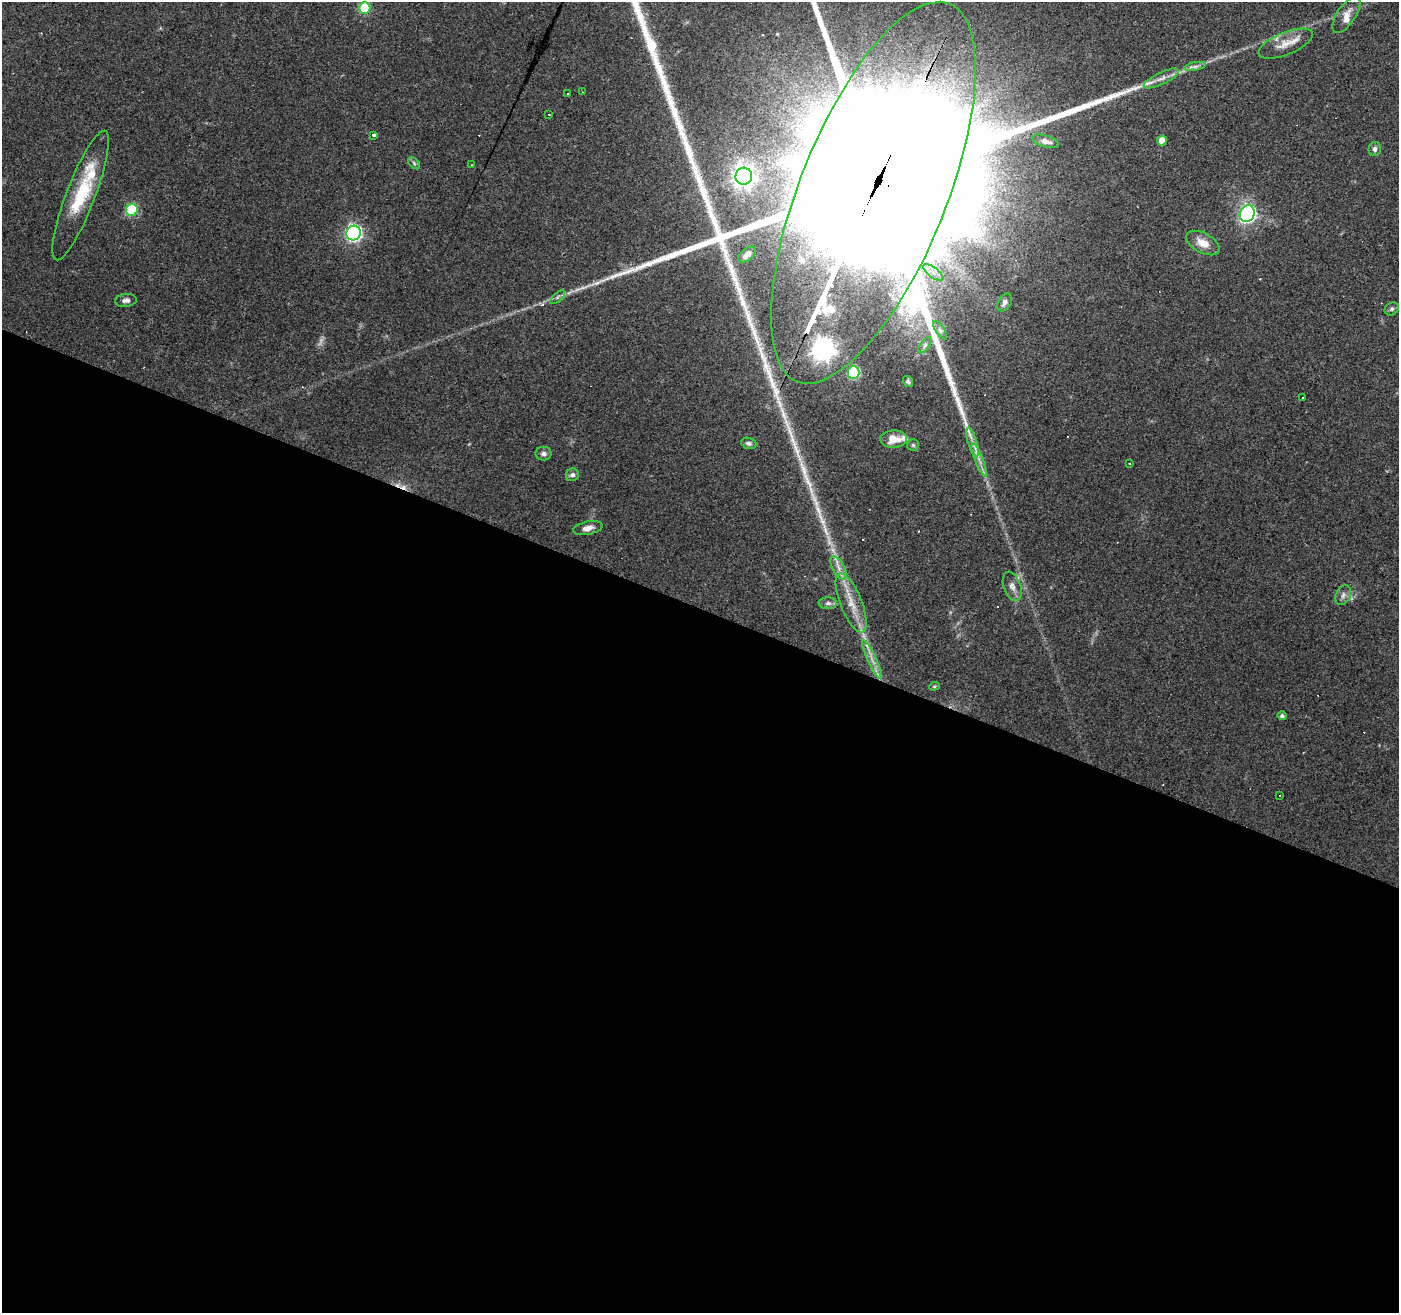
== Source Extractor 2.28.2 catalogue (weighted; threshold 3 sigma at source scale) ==
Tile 14 of 4 x 4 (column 2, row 4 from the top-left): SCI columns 1398-2794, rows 204-1514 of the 5591 x 5717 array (HDU 1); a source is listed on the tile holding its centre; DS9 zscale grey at full resolution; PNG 1401 x 1315 px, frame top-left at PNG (2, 2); each listed source drawn as its Kron ellipse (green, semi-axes under 4 px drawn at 4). Shown black and unused: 54% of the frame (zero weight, under 3 of 4 exposures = <1% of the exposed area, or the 3 px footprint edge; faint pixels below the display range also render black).
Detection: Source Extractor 2.28.2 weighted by HDU 2 'WHT'; one run over the whole footprint, this tile lists its part. Background 0.0812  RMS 0.0048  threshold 0.0215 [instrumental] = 3 sigma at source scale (4.5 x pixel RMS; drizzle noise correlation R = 1.50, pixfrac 1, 0.0396/0.0396 arcsec/px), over >= 5 px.
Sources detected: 83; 3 too faint to see at this stretch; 18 cosmic-ray / hot-pixel residue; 5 long thin detections or spike segments (spike, bleed or trail) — neither listed nor drawn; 7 inside a brighter listed object's ellipse — not listed separately; the other 50 listed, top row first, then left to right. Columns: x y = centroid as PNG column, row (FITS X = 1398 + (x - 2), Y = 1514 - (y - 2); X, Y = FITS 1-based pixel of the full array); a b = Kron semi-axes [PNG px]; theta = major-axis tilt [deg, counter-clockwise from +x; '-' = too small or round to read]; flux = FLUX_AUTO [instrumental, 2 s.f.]
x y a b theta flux
365 8 6 6 - 22
1346 15 21 9 56 4.4
1286 44 29 11 22 7.7
1195 66 11 4 11 1.6
1161 78 19 6 26 3.5
583 92 3 2 - 0.95
567 94 3 3 - 1.1
549 114 2 2 - 0.35
373 135 4 3 - 21
1046 141 13 5 -18 2.2
1162 141 5 5 - 5
1375 149 7 6 - 1.3
414 163 7 4 -47 0.92
472 165 3 2 - 0.31
744 176 8 8 - 360
873 193 204 73 68 31000
81 195 69 14 69 29
132 210 6 6 - 34
1247 214 9 7 62 140
353 233 7 7 - 130
1203 243 18 10 -29 6.2
747 254 10 5 40 3
933 272 12 5 -38 3
558 297 9 4 42 1.1
126 300 11 6 6 1.8
1005 302 9 6 60 2.1
1392 309 7 6 - 1.1
940 330 10 4 -58 1.4
925 345 9 4 55 1.3
853 373 6 6 - 48
908 381 6 4 -57 1.1
1302 398 3 2 - 0.4
894 439 13 8 3 7.5
749 443 8 5 -17 1.3
973 443 15 4 -73 3
913 445 6 6 - 0.82
543 454 8 7 - 1.6
979 460 17 4 -68 3.1
1130 463 3 2 - 0.55
572 475 6 6 - 1.6
588 528 15 6 12 3.1
839 568 12 6 -62 3.2
1012 586 15 8 -70 3.1
1343 595 10 7 63 2
828 603 9 6 1 1.8
851 603 31 10 -68 11
872 660 21 4 -65 4
934 686 5 4 - 0.59
1282 716 4 4 - 1.5
1280 795 3 3 - 0.78
Overlapping masked pixels (flux is a lower limit): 3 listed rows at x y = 873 193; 81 195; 872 660
Isophote crosses this tile's border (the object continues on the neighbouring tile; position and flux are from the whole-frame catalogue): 1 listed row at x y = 873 193